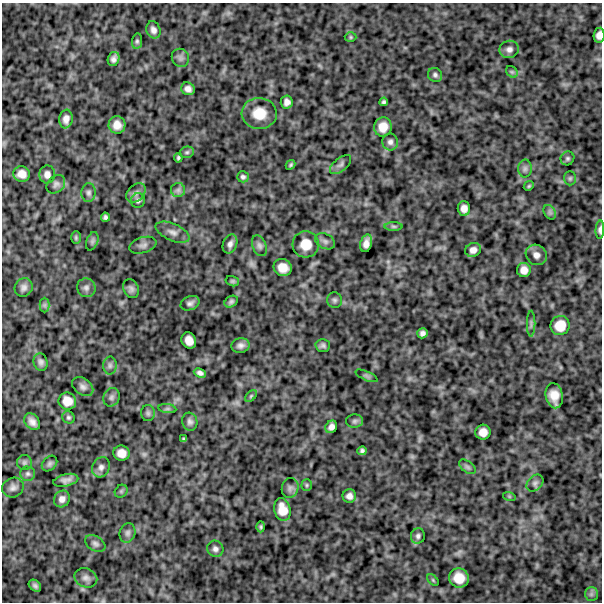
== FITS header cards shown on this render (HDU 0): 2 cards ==
NAXIS1  =                  600
NAXIS2  =                  600

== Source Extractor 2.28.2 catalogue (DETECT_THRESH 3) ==
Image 600 x 600 px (HDU 0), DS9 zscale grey, 1 PNG px = 1 image px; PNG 604 x 604 px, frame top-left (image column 1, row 600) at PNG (2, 3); each listed source drawn as its Kron ellipse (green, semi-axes under 4 px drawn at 4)
Background 840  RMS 250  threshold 743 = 3 sigma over >= 5 px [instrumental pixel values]
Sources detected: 110; all 110 listed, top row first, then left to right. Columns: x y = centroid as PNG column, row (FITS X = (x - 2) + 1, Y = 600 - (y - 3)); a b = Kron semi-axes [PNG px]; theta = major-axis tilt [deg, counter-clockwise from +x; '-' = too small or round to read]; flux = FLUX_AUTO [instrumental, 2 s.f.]
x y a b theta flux
153 30 9 7 -67 77000
599 35 7 5 82 92000
351 37 6 5 - 22000
137 41 8 5 81 33000
509 49 10 8 18 78000
180 58 9 8 - 63000
114 59 7 5 70 64000
512 72 6 5 - 29000
435 75 7 7 - 44000
188 89 7 6 - 80000
287 102 6 6 - 80000
384 102 4 4 - 34000
259 113 17 15 -3 310000
66 119 9 6 83 97000
117 125 9 8 - 140000
383 127 9 9 - 180000
390 142 8 7 - 63000
187 152 7 5 15 31000
178 158 4 3 - 28000
567 158 7 6 - 34000
291 165 5 3 - 26000
340 165 13 6 39 59000
525 169 9 7 89 52000
22 174 8 7 - 130000
47 174 9 8 - 85000
243 177 6 5 - 39000
570 178 7 6 - 35000
56 184 10 8 45 60000
529 186 5 4 - 21000
178 190 7 7 - 54000
89 193 9 7 86 54000
136 193 11 8 46 72000
138 200 7 7 - 46000
464 209 7 6 - 100000
550 212 8 5 -59 42000
105 217 4 4 - 37000
394 226 9 4 0 31000
600 230 9 4 87 55000
172 232 18 8 -23 110000
76 238 6 4 -90 25000
92 241 9 5 70 40000
325 241 10 7 -28 58000
366 243 9 5 73 100000
230 244 10 7 67 69000
306 244 13 13 - 260000
143 245 14 8 17 70000
259 246 11 6 -68 58000
473 250 8 7 - 84000
536 255 11 9 -38 100000
283 268 9 8 - 190000
524 270 7 6 - 110000
232 281 7 5 -15 27000
24 287 9 8 - 70000
86 288 9 9 - 66000
131 289 10 7 -63 57000
334 300 8 7 - 43000
231 302 7 5 32 37000
190 303 10 6 24 58000
44 305 7 5 90 33000
531 324 13 2 90 32000
560 326 10 9 - 240000
422 333 5 5 - 58000
189 340 8 7 - 140000
241 345 9 7 7 68000
323 345 7 6 - 47000
41 362 8 7 - 57000
110 366 9 6 89 52000
200 373 6 4 -23 54000
367 376 12 4 -24 38000
83 387 12 8 -37 70000
251 396 7 4 46 26000
554 396 12 8 -79 190000
111 397 9 7 62 55000
67 401 9 8 - 180000
167 409 9 4 -8 34000
148 413 8 7 - 40000
68 417 6 6 - 32000
355 421 8 6 2 43000
32 422 9 7 -51 90000
190 422 9 7 -72 56000
331 427 6 5 - 75000
483 432 7 7 - 130000
184 439 3 2 - 18000
362 451 4 4 - 37000
121 453 8 7 - 140000
24 463 7 7 - 40000
50 464 9 6 46 38000
101 467 10 8 64 78000
467 467 10 5 -38 42000
28 474 7 7 - 44000
66 480 13 6 13 81000
535 483 10 7 45 54000
307 485 6 5 - 25000
13 488 11 9 28 83000
290 488 10 8 76 64000
121 491 7 5 45 27000
349 496 6 6 - 78000
509 496 6 4 -19 20000
62 499 9 7 55 90000
282 509 11 8 -76 210000
261 527 5 4 - 27000
128 533 10 8 75 57000
418 536 7 7 - 48000
95 544 11 7 -32 60000
215 549 8 8 - 62000
86 578 12 9 -22 82000
459 578 10 9 - 250000
433 580 7 4 -46 22000
35 586 7 5 -41 44000
591 594 7 6 - 44000
At the frame edge (FLAGS 8, measured only in part): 2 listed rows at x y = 599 35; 600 230